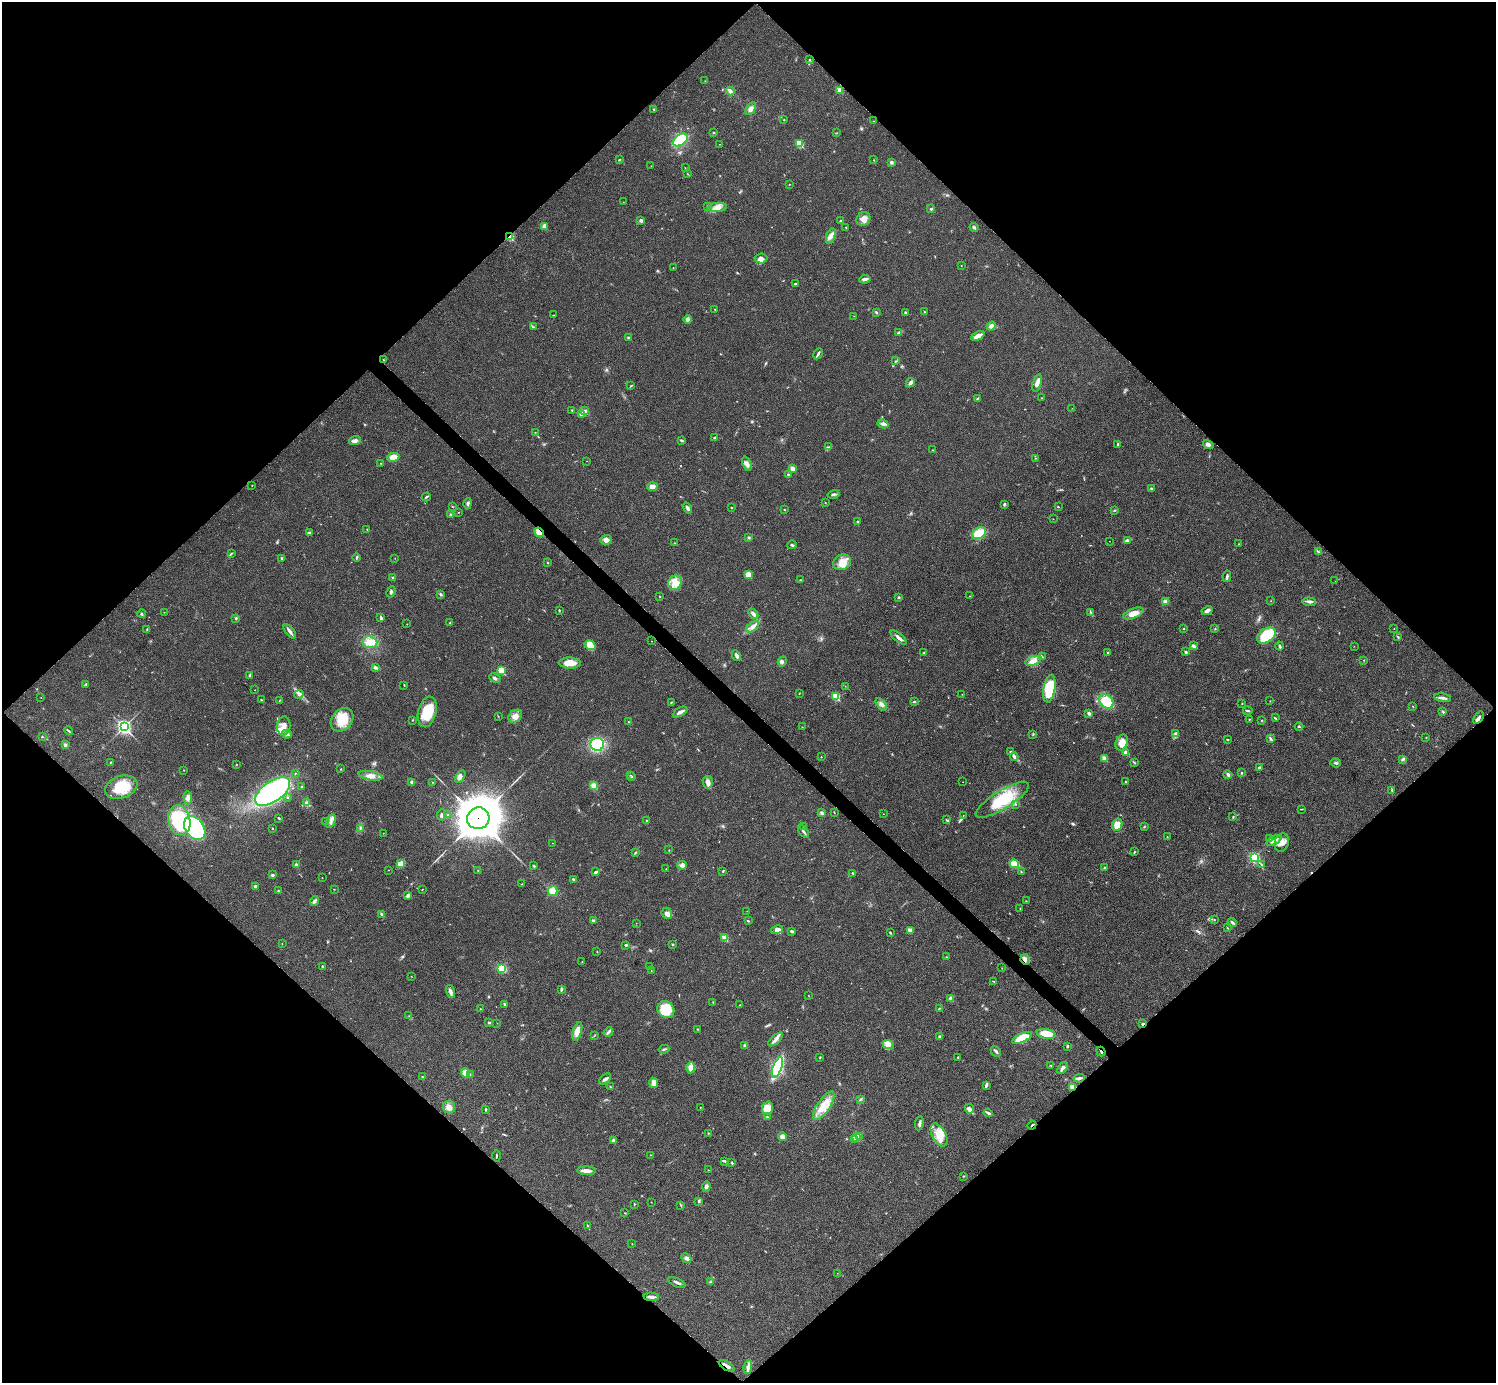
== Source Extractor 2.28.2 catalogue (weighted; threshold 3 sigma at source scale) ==
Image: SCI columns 6-5980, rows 301-5824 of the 5983 x 5983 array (HDU 1 of 3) = the unmasked area's bounding box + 8 px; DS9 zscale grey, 4 x 4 block average (1 PNG px = mean of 4 x 4 image px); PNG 1498 x 1385 px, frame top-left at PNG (2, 2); each listed source drawn as its Kron ellipse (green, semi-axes under 4 px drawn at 4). Shown black and unused: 51% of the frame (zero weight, under 3 of 4 exposures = <1% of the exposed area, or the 3 px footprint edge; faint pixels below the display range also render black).
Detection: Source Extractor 2.28.2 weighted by HDU 2 'WHT'. Background 0.0195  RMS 0.004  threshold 0.0179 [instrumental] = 3 sigma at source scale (4.5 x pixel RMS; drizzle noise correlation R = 1.50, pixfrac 1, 0.05/0.05 arcsec/px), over >= 5 px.
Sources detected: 443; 4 too faint to see at this stretch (4 x 4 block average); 2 cosmic-ray / hot-pixel residue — neither listed nor drawn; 4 coinciding with a brighter row at this scale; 13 inside a brighter listed object's ellipse — not listed separately; the other 420 listed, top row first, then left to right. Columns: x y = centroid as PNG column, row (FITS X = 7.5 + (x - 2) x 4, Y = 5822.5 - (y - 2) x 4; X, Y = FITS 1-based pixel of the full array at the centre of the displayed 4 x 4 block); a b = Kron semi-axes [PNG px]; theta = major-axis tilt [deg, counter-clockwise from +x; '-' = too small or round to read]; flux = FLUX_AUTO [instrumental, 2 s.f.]
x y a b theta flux
809 60 2 2 - 1.8
705 81 2 2 - 0.78
839 90 2 2 - 46
730 91 4 2 - 12
653 109 2 2 - 1.9
751 109 7 4 61 10
784 120 2 2 - 1.2
874 121 2 2 - 0.62
714 132 2 2 - 1.5
837 133 2 2 - 0.8
680 140 8 5 35 100
719 144 2 2 - 0.7
799 144 2 2 - 92
619 160 2 2 - 2
874 160 2 2 - 0.77
891 162 3 3 - 4.2
651 166 2 2 - 0.7
685 168 2 2 - 0.65
688 174 2 2 - 1
789 184 2 2 - 0.95
623 202 2 2 - 0.68
707 207 2 2 - 3.1
717 207 9 4 4 15
931 209 2 2 - 3.5
863 219 7 6 - 16
641 220 3 3 - 5.7
840 221 2 2 - 1.4
544 227 4 3 - 10
846 227 2 2 - 1.5
974 227 4 2 - 4
831 236 8 4 72 11
510 237 2 2 - 110
761 258 6 5 - 11
961 266 2 2 - 0.66
673 268 2 2 - 0.52
865 279 5 3 - 7.5
795 283 3 2 - 2.4
715 309 2 2 - 0.65
876 312 3 2 - 3.2
924 312 2 2 - 0.97
906 313 3 2 - 3.7
553 315 2 2 - 1.3
854 316 2 2 - 0.48
688 319 4 3 - 5.9
991 326 5 4 - 9.2
534 327 2 2 - 0.97
899 332 3 2 - 2.5
978 336 7 2 26 22
628 338 2 2 - 11
818 354 6 2 61 4.4
384 360 2 2 - 0.74
895 361 2 2 - 1
910 383 5 2 - 9.1
1037 383 9 3 71 12
631 386 3 2 - 1.8
977 398 4 2 - 2.1
1042 398 2 2 - 0.68
1072 408 2 2 - 0.81
572 410 2 2 - 2.2
584 411 3 2 - 3.2
581 415 4 2 - 2.9
883 424 5 3 - 5.5
535 432 2 2 - 1.1
715 438 3 2 - 4.8
355 440 6 3 16 7.7
682 440 4 2 - 3.5
1118 444 3 2 - 2
1208 444 5 4 - 6.5
828 447 2 2 - 1.9
933 450 2 2 - 0.98
393 457 6 4 11 26
1036 458 2 2 - 1
587 461 2 2 - 0.54
380 463 2 2 - 0.72
747 464 7 4 -68 8.8
792 468 2 2 - 34
788 474 2 2 - 8.8
252 485 2 2 - 0.83
653 487 5 4 - 13
1151 488 2 2 - 3.2
833 494 6 2 16 4.8
426 497 4 2 - 2.5
825 502 2 2 - 0.6
468 503 5 3 - 4.5
1004 504 3 2 - 4.1
452 507 2 2 - 0.83
731 507 3 2 - 1.1
1058 507 2 2 - 1.4
687 508 6 2 -57 6.3
784 510 2 2 - 1.5
1114 511 3 2 - 1.8
458 512 2 2 - 0.85
451 515 2 2 - 1.7
1053 519 2 2 - 0.62
857 521 2 2 - 2.1
367 530 2 2 - 1.3
539 532 5 3 - 22
309 533 3 2 - 3.3
979 533 7 5 31 49
749 537 3 2 - 3.3
606 540 5 5 - 12
1127 540 3 2 - 3.2
1109 541 2 2 - 0.53
674 543 2 2 - 0.94
1239 544 2 2 - 0.9
792 545 5 2 - 3.2
1318 552 3 2 - 1.8
231 553 2 2 - 1.1
357 557 4 2 - 2.7
282 558 2 2 - 2.5
395 558 2 2 - 0.6
842 562 9 7 27 24
547 563 2 2 - 1.4
748 575 3 3 - 30
1227 576 6 2 79 4.8
393 577 3 2 - 2.2
801 580 3 2 - 2
1335 581 2 2 - 0.38
675 583 7 6 - 21
391 592 6 2 66 4.2
441 594 3 2 - 4
660 596 2 2 - 1.3
969 596 2 2 - 0.52
898 597 2 2 - 1.7
1165 601 4 3 - 6.4
1271 601 2 2 - 0.67
1309 602 7 2 -6 6
559 610 3 2 - 1.6
1207 611 6 3 27 6.9
164 612 2 2 - 0.62
1091 612 3 2 - 1.2
1133 613 11 5 21 23
142 614 4 2 - 3.1
753 614 6 3 -47 6.7
236 618 3 2 - 2.2
381 618 3 2 - 7
450 623 2 2 - 1.6
407 624 2 2 - 0.85
753 627 7 3 39 12
147 629 2 2 - 1.1
1184 629 2 2 - 1.1
1215 629 2 2 - 1.3
1394 629 2 2 - 0.54
290 631 8 3 -52 7.4
1266 635 10 7 33 110
1398 637 3 2 - 2.2
899 638 10 3 -40 9.5
652 641 2 2 - 0.57
370 642 7 6 - 18
590 645 6 3 -32 30
1194 646 4 2 - 6.4
1280 646 4 2 - 3.3
1354 646 2 2 - 0.64
1186 652 3 2 - 2.9
924 653 3 2 - 2.1
1108 653 2 2 - 1.9
736 655 5 2 - 7.5
1042 657 2 2 - 1.1
1364 660 2 2 - 0.91
782 661 5 3 - 5
1033 661 8 4 18 15
570 663 11 5 -2 28
375 668 3 2 - 4.6
501 670 2 2 - 99
250 676 4 2 - 3.8
495 678 6 3 -26 4.6
86 684 2 2 - 1.3
404 685 2 2 - 1.2
845 686 2 2 - 0.56
1049 689 14 6 81 100
255 690 2 2 - 0.64
799 693 3 2 - 1.1
299 694 5 2 - 2.9
962 694 2 2 - 0.78
836 697 2 2 - 98
41 698 2 2 - 0.62
1443 698 8 2 -9 8.4
261 700 3 2 - 1.3
280 701 2 2 - 0.88
1106 701 8 6 -42 65
1270 701 2 2 - 0.85
671 702 2 2 - 1.5
914 702 2 2 - 2.9
881 704 7 3 -49 8.7
1242 704 2 2 - 0.77
1413 706 3 2 - 0.98
1248 711 4 2 - 2.7
427 712 16 9 76 63
680 712 8 3 30 8.9
1443 712 4 2 - 2.1
1089 713 2 2 - 17
498 716 2 2 - 0.95
515 716 7 5 37 16
1275 718 4 2 - 2.2
1478 718 7 3 52 7.8
1249 719 3 2 - 0.97
342 720 13 10 49 53
412 720 2 2 - 1.3
1262 720 2 2 - 1.4
628 722 2 2 - 1.8
284 726 9 6 84 22
124 727 3 3 - 640
802 727 2 2 - 1.1
1299 727 4 2 - 1.6
68 731 5 2 - 2.7
1175 733 3 2 - 2.7
287 734 5 3 - 6.5
1033 734 2 2 - 1.1
42 737 2 2 - 2.3
1426 738 2 2 - 0.87
1271 739 3 2 - 3.4
1227 740 3 2 - 1.3
1122 742 8 6 65 21
597 744 7 6 - 110
65 745 3 3 - 4.6
1010 751 2 2 - 1.2
1125 752 3 2 - 5.8
821 757 2 2 - 1.4
1014 757 4 3 - 5
1104 758 3 3 - 17
1403 759 4 3 - 4.4
111 762 2 2 - 1.7
1134 763 3 2 - 1.7
1335 763 5 2 - 3.4
236 764 2 2 - 1.2
1259 767 2 2 - 4.8
341 769 2 2 - 1.3
184 770 2 2 - 2
295 773 2 2 - 1.4
1241 773 2 2 - 1.9
630 775 2 2 - 0.76
1228 775 4 3 - 4.2
370 776 12 4 -10 16
460 776 7 3 56 7.5
631 777 2 2 - 0.94
412 782 3 2 - 5.2
432 782 2 2 - 1.2
708 782 6 5 - 9.5
963 782 2 2 - 0.53
1125 782 2 2 - 1
594 786 4 3 - 14
121 787 16 11 19 69
301 787 3 2 - 1.7
1392 790 3 2 - 1.7
273 792 20 10 35 340
287 797 2 2 - 1.6
188 798 7 4 -86 9.2
1002 800 31 9 32 91
306 803 2 2 - 2
1015 804 3 2 - 1.4
1302 809 3 2 - 1.1
834 812 3 2 - 1.2
821 813 3 2 - 1.9
883 814 2 2 - 0.55
441 815 5 2 - 3.9
447 815 2 2 - 1.7
963 815 2 2 - 1
1233 817 4 2 - 1.6
279 818 3 2 - 2.3
478 818 11 10 - 9900
179 820 15 11 -76 220
947 820 4 2 - 2.3
331 821 7 2 64 5.6
647 821 2 2 - 1.4
326 822 2 2 - 2
1117 825 6 5 - 31
803 826 2 2 - 0.53
1144 827 2 2 - 1.5
195 828 13 9 -53 250
272 828 2 2 - 2.1
360 828 2 2 - 1.4
804 832 7 2 -52 4.8
383 833 2 2 - 0.6
1167 837 3 2 - 0.87
1270 838 3 2 - 1.1
1274 840 8 3 31 8.1
1282 842 9 7 71 19
552 843 2 2 - 0.75
669 850 2 2 - 0.68
1134 852 2 2 - 1.7
635 853 3 2 - 2
1254 857 3 2 - 280
296 864 3 2 - 4.5
401 864 4 3 - 16
1014 864 4 3 - 43
682 865 5 4 - 7.5
1262 865 2 2 - 1.6
534 866 3 2 - 2.1
1105 868 3 3 - 3.3
666 869 2 2 - 1.1
389 870 2 2 - 0.89
478 871 2 2 - 0.89
723 871 2 2 - 2
596 872 3 2 - 5.6
1021 872 3 2 - 1.3
853 873 3 2 - 2.1
273 875 3 3 - 4.2
322 877 2 2 - 0.5
574 879 4 2 - 4.5
521 884 2 2 - 0.96
255 886 3 2 - 7.1
334 889 2 2 - 0.72
422 889 2 2 - 0.79
278 891 2 2 - 1.5
552 891 5 5 - 23
408 895 4 3 - 6.8
314 901 5 3 - 6.4
1026 901 2 2 - 0.77
1020 908 2 2 - 0.78
747 911 2 2 - 0.39
667 913 6 5 - 13
382 915 4 2 - 5.3
593 920 2 2 - 4.9
1214 920 2 2 - 1.1
748 921 3 2 - 1.9
1232 922 5 2 - 4.1
636 923 2 2 - 0.51
1227 928 2 2 - 1.5
777 930 6 4 15 13
910 930 3 3 - 3.9
792 931 4 2 - 3.3
890 933 3 2 - 2.1
725 938 2 2 - 66
282 943 2 2 - 0.62
672 944 3 2 - 1.7
626 945 2 2 - 3
597 952 2 2 - 0.7
946 957 2 2 - 1.1
1025 959 5 4 - 7.8
582 962 2 2 - 1.1
322 966 2 2 - 1.6
649 966 2 2 - 0.46
502 968 4 3 - 80
1002 968 2 2 - 0.63
651 970 2 2 - 0.74
411 976 2 2 - 0.61
994 981 3 2 - 1.4
561 989 4 2 - 3.9
450 991 7 3 -75 7.5
808 996 2 2 - 0.64
951 998 3 3 - 6.4
713 1002 2 2 - 0.67
504 1004 3 2 - 2.5
740 1005 2 2 - 0.68
939 1008 3 2 - 2.2
480 1009 2 2 - 0.97
666 1009 9 8 - 66
409 1016 2 2 - 1.4
489 1023 3 2 - 2.9
497 1023 2 2 - 0.58
1143 1024 2 2 - 4.9
698 1029 2 2 - 1.3
577 1031 9 4 73 19
608 1032 5 2 - 4.5
1046 1034 9 4 -11 42
595 1035 2 2 - 0.69
940 1036 2 2 - 4.2
1022 1038 11 4 25 58
775 1039 9 4 43 11
888 1045 6 3 -20 7.2
745 1046 2 2 - 14
1067 1046 3 2 - 2.7
664 1049 5 2 - 3.3
996 1051 6 2 -45 4.2
1101 1052 5 2 - 2.8
820 1057 2 2 - 1.5
958 1057 3 2 - 1.8
1051 1065 3 2 - 1.6
777 1067 11 4 69 180
691 1068 5 4 - 17
1062 1068 7 3 53 6.2
465 1073 4 4 - 27
470 1075 2 2 - 0.97
422 1077 3 2 - 1.4
1079 1078 5 3 - 5.9
605 1079 7 2 40 6.5
654 1083 5 3 - 7.9
986 1085 4 2 - 4.8
610 1087 2 2 - 1.5
1073 1087 4 3 - 17
860 1099 2 2 - 1.7
824 1106 16 6 55 51
449 1107 6 6 - 14
700 1107 2 2 - 0.77
767 1108 7 5 74 15
485 1109 3 2 - 1.8
969 1109 5 4 - 8.5
988 1113 4 3 - 4
767 1117 3 2 - 1.7
919 1123 7 3 80 5.6
1032 1125 4 2 - 1.7
708 1133 2 2 - 1.1
939 1135 12 6 -62 37
860 1136 3 2 - 3
783 1137 5 4 - 12
856 1137 3 2 - 20
855 1139 4 2 - 3
613 1140 3 3 - 3.1
650 1155 2 2 - 0.82
496 1156 5 2 - 2
725 1162 2 2 - 1.3
732 1163 4 2 - 2.3
709 1170 2 2 - 1
586 1171 9 3 -1 14
963 1176 2 2 - 1.2
706 1186 5 4 - 5.6
699 1201 2 2 - 7
651 1202 2 2 - 0.57
634 1204 3 2 - 1.7
681 1205 2 2 - 1.4
625 1213 2 2 - 1.2
587 1225 2 2 - 1.5
632 1244 2 2 - 0.87
686 1258 5 4 - 6.7
837 1273 2 2 - 0.67
677 1282 9 2 -25 6.4
710 1282 4 2 - 2.5
651 1297 7 3 -4 8.7
727 1366 9 2 -30 8.6
748 1367 7 3 82 10
Overlapping masked pixels (flux is a lower limit): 10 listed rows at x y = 510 237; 539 532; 1478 718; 478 818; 1025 959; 1143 1024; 1101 1052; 1073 1087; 1032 1125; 727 1366
Diffuse or blended objects may show on this block-average render without a row.